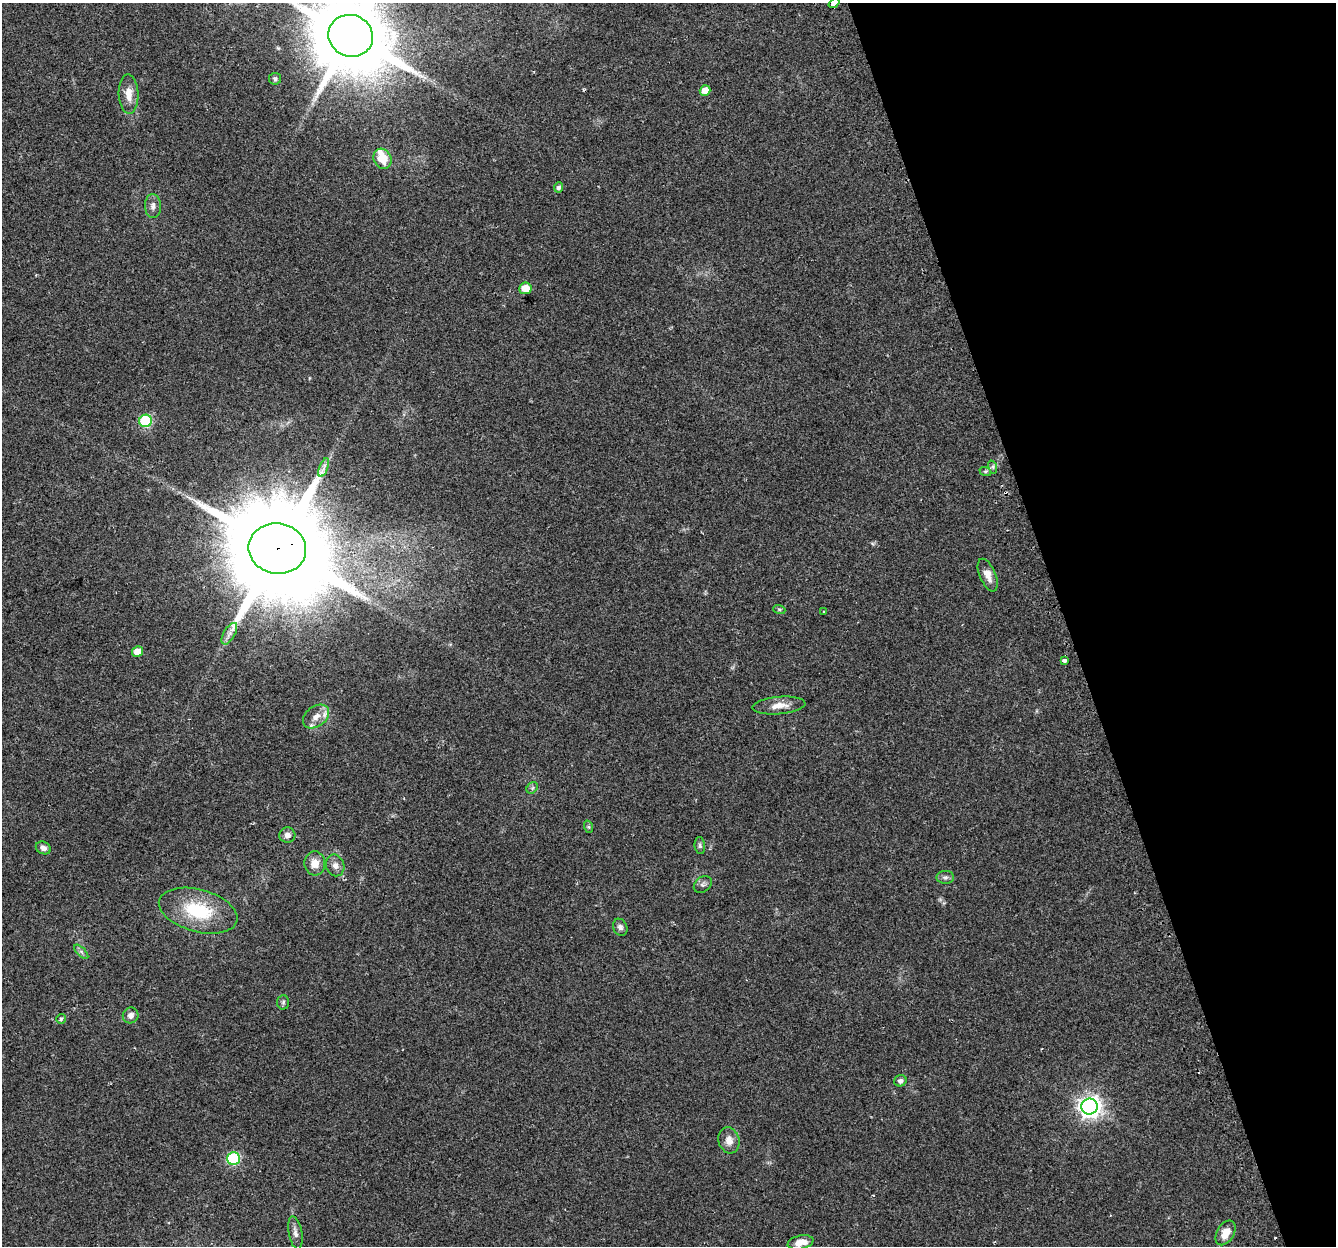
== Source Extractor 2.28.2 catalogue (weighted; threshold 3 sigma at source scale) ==
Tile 12 of 4 x 4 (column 4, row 3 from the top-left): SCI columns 4031-5364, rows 1316-2559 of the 5397 x 5168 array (HDU 1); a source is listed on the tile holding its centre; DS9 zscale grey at full resolution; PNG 1338 x 1248 px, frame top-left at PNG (2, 3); each listed source drawn as its Kron ellipse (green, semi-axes under 4 px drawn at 4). Shown black and unused: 20% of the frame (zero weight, under 2 of 3 exposures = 2% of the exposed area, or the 3 px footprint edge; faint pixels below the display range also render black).
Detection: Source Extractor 2.28.2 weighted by HDU 2 'WHT'; one run over the whole footprint, this tile lists its part. Background 0.0744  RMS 0.0084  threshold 0.0379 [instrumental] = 3 sigma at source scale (4.5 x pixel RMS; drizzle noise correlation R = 1.50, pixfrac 1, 0.0396/0.0396 arcsec/px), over >= 5 px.
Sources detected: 47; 2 cosmic-ray / hot-pixel residue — neither listed nor drawn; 1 inside a brighter listed object's ellipse — not listed separately; the other 44 listed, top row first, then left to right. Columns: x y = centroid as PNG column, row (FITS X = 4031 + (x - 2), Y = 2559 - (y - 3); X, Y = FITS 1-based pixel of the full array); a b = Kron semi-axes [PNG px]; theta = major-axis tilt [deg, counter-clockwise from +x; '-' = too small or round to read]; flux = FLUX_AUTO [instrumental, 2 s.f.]
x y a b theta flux
834 3 6 3 38 11
351 36 22 20 -22 8600
275 79 6 6 - 1.7
705 90 5 5 - 8.8
129 94 20 10 -87 10
383 159 10 8 -60 14
558 187 5 4 - 2.3
153 206 12 8 -88 3.9
525 288 6 5 - 13
146 421 6 6 - 66
993 467 7 4 -72 1.7
324 468 10 3 69 2.4
985 471 6 4 -18 1.3
277 549 29 25 -8 20000
988 575 17 8 -67 7
779 609 6 4 -19 1.2
824 611 3 3 - 0.75
229 634 12 5 59 4
138 652 5 5 - 9.8
1064 661 4 3 - 10
779 705 26 8 5 10
316 716 14 10 37 8.1
532 788 6 5 - 1.5
589 827 6 4 -71 1.1
287 835 8 7 - 3.9
700 845 8 5 -83 1.7
43 848 8 6 -25 3.3
315 863 12 10 -86 8.6
335 865 11 9 -71 4.6
945 877 9 6 0 2.3
703 884 10 7 37 2.6
198 911 40 21 -16 46
620 927 9 7 -68 2.8
81 952 9 3 -45 1.8
283 1002 7 6 - 1.7
131 1015 8 7 - 4.1
61 1019 5 5 - 1.5
900 1081 6 5 - 2.6
1089 1107 8 8 - 490
729 1140 13 10 -74 7
233 1159 6 6 - 80
295 1233 17 6 -80 4.3
1226 1233 13 8 60 10
801 1242 13 7 12 8.6
Overlapping masked pixels (flux is a lower limit): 1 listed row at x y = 277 549
Isophote crosses this tile's border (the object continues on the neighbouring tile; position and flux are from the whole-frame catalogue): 2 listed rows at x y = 834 3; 351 36